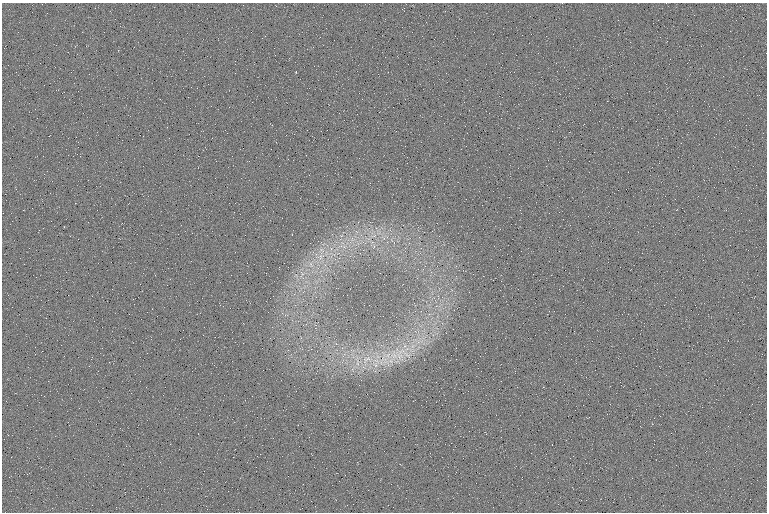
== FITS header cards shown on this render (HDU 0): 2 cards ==
NAXIS1  =                  765 /fastest changing axis
NAXIS2  =                  510 /next to fastest changing axis

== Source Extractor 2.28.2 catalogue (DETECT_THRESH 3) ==
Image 765 x 510 px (HDU 0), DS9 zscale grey, 1 PNG px = 1 image px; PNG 769 x 514 px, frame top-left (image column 1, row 510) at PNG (2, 3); no overlay
Background 99.7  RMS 5.5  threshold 16.6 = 3 sigma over >= 5 px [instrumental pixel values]
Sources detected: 7; all 7 listed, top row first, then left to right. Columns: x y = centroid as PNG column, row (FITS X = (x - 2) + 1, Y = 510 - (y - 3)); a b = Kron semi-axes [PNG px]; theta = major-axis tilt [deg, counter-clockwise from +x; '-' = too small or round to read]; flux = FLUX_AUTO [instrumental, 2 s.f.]
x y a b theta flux
296 72 3 3 - 340
321 257 11 6 33 2300
311 264 7 4 -71 890
388 355 9 7 61 2800
399 356 17 11 -60 5500
383 358 25 4 65 2900
367 359 17 10 14 6300